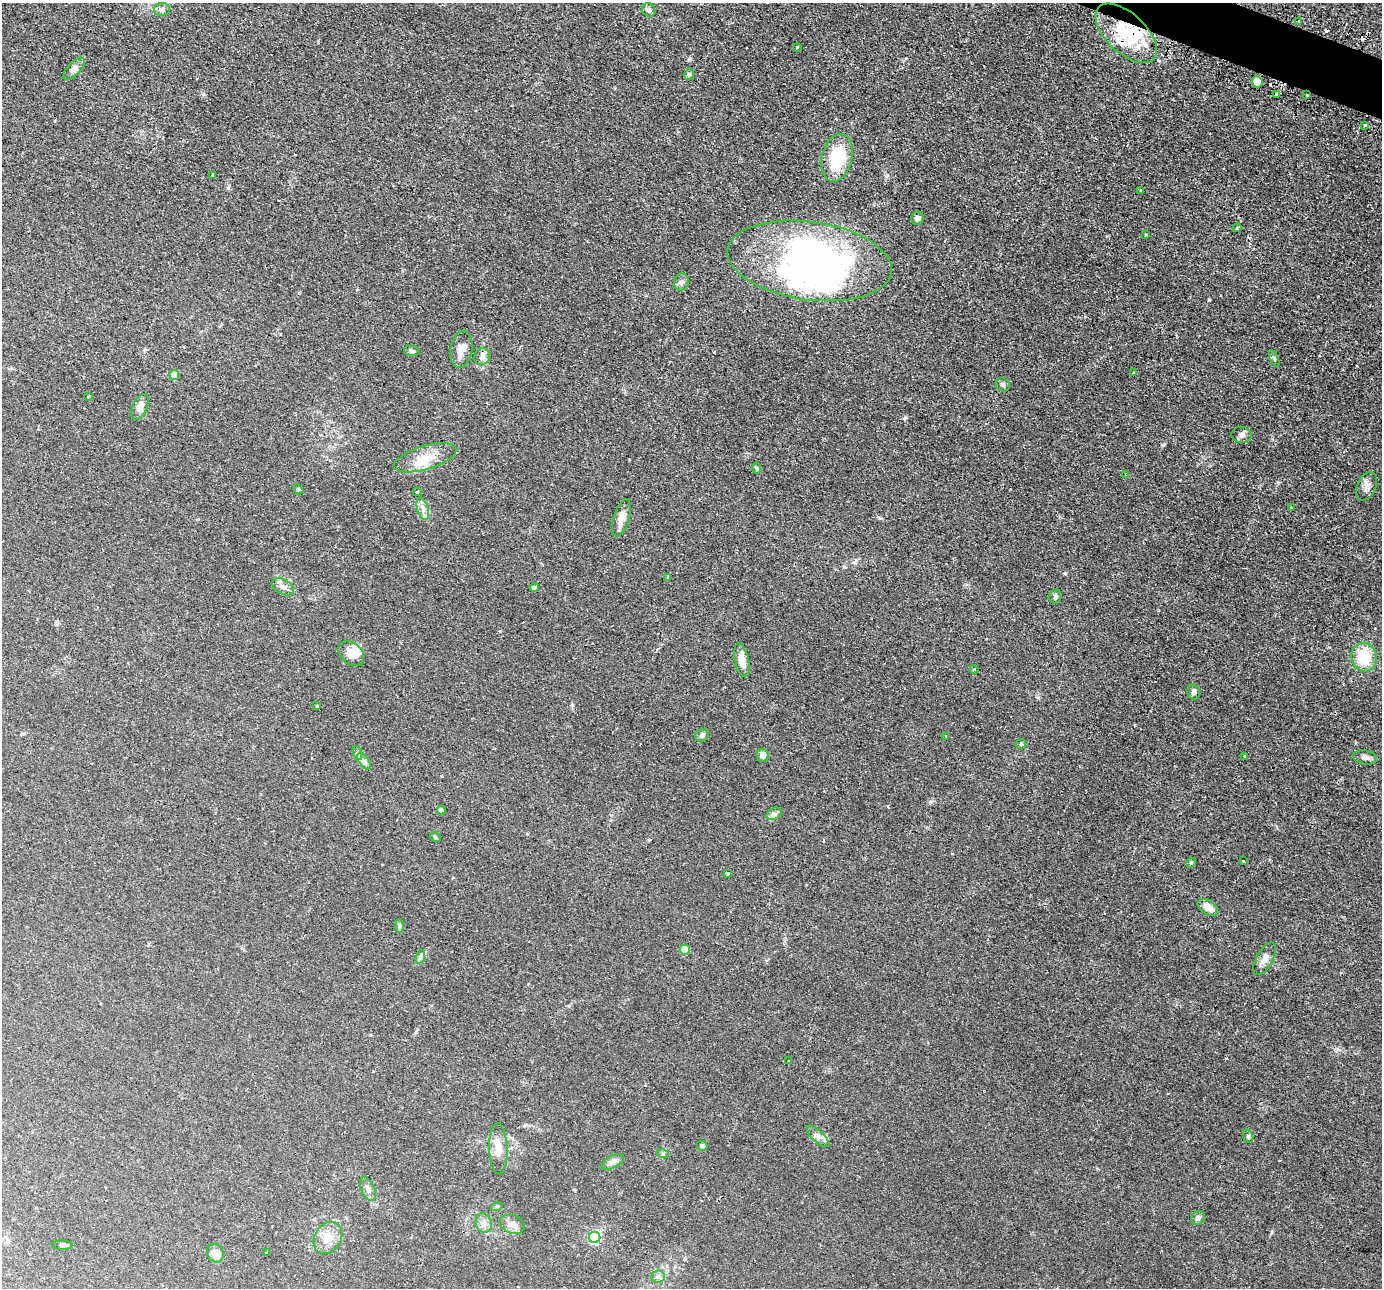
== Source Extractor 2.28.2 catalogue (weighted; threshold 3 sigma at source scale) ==
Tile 10 of 4 x 4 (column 2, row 3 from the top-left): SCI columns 1410-2789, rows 1582-2867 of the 5579 x 5601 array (HDU 1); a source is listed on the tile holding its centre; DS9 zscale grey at full resolution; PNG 1384 x 1290 px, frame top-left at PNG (2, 3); each listed source drawn as its Kron ellipse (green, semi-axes under 4 px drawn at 4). Shown black and unused: <1% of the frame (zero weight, under 2 of 3 exposures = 3% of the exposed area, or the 3 px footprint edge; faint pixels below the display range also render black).
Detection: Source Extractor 2.28.2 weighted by HDU 2 'WHT'; one run over the whole footprint, this tile lists its part. Background 0.0305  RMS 0.0054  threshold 0.0242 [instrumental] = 3 sigma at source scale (4.5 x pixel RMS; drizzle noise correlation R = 1.50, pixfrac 1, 0.05/0.05 arcsec/px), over >= 5 px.
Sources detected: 100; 5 inside a brighter object's white glare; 8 cosmic-ray / hot-pixel residue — neither listed nor drawn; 2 inside a brighter listed object's ellipse — not listed separately; the other 85 listed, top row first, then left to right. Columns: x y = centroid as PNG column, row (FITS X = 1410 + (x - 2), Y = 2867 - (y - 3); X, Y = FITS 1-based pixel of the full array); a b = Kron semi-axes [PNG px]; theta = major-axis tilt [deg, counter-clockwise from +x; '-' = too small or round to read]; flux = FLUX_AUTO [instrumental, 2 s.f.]
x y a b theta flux
162 10 8 6 -1 1.7
649 10 7 6 - 1.8
1299 21 3 3 - 0.88
1126 33 38 19 -43 31
797 47 3 3 - 0.85
74 69 14 6 47 2.3
689 74 6 4 77 0.86
1257 82 5 5 - 5
1276 94 3 3 - 0.96
1307 95 4 2 - 0.55
1365 125 3 3 - 0.72
837 158 24 15 75 29
212 175 3 3 - 1.1
1141 191 3 2 - 0.7
917 218 7 6 - 2
1237 228 4 3 - 0.97
1145 235 3 2 - 0.43
810 261 83 39 -8 200
681 282 8 7 - 1.8
461 349 18 11 80 4.9
412 351 8 5 -9 0.97
482 357 8 7 - 2.1
1274 359 9 3 -67 0.73
1133 372 3 3 - 0.55
174 375 5 4 - 9.3
1003 385 7 6 - 1.4
88 396 3 3 - 0.75
140 407 14 7 65 4.2
1242 435 10 8 -6 2.2
425 458 32 12 16 11
756 468 6 4 -89 0.63
1126 475 3 2 - 0.51
1366 486 15 9 67 3
298 489 6 4 -46 0.73
417 492 4 3 - 0.78
1291 508 3 2 - 0.61
423 509 11 5 -72 2.6
622 518 19 8 72 4.9
667 577 4 2 - 0.53
283 587 12 7 -28 2.6
534 587 4 4 - 1
1055 596 7 6 - 1.3
351 653 14 10 -44 7.2
1364 657 14 12 -79 19
742 660 17 7 -77 5.3
974 669 4 3 - 0.44
1194 692 7 6 - 1.6
317 706 3 2 - 0.61
702 735 7 6 - 1.4
946 736 3 2 - 0.61
1021 744 5 5 - 0.79
357 753 7 4 -72 1
763 755 6 6 - 3.2
1245 756 3 3 - 6.3
1365 757 12 7 -12 2.5
364 761 10 5 -55 1.7
441 810 4 4 - 2.2
774 814 8 5 30 1.6
435 837 6 4 -29 0.7
1243 861 3 3 - 0.5
1191 863 5 4 - 0.66
727 874 4 3 - 4
1208 907 11 7 -34 5.2
399 926 7 4 -88 0.82
685 949 5 5 - 15
420 957 7 4 71 1.1
1265 959 18 8 61 4
789 1061 3 3 - 0.49
818 1136 14 5 -43 2.3
1248 1136 7 5 -74 1
702 1146 5 5 - 1.3
498 1149 25 9 -88 6.5
663 1154 6 4 -18 0.85
613 1162 12 6 27 2.2
368 1189 12 6 -66 2.4
497 1206 6 4 18 0.69
1198 1218 7 6 - 1.9
484 1223 10 8 -74 2.9
512 1224 13 9 -19 3.4
595 1237 5 5 - 64
328 1238 17 13 57 7
63 1245 10 4 -1 1.3
267 1252 4 2 - 0.65
215 1253 9 8 - 5.8
658 1276 6 6 - 1.5
Overlapping masked pixels (flux is a lower limit): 1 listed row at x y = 1126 33
Unlisted compact peaks at least as high as the median listed source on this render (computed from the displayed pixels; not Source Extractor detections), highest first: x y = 1209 300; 905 418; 649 840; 930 802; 228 188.